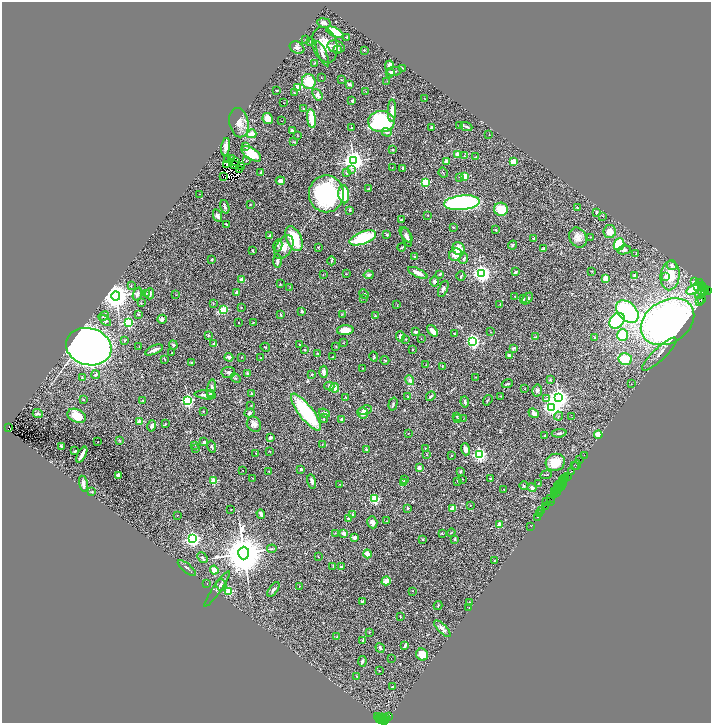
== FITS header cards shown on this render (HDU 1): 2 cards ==
NAXIS1  =                 1417
NAXIS2  =                 1442

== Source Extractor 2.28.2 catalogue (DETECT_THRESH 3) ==
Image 1417 x 1442 px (HDU 1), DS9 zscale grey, zoomed out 1/2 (1 PNG px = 2 x 2 image px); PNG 713 x 725 px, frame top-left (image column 1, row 1442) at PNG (2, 2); each listed source drawn as its Kron ellipse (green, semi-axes under 4 px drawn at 4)
Background 2.85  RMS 0.071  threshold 0.214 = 3 sigma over >= 5 px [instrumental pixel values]
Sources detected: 465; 49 cannot appear on this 1/2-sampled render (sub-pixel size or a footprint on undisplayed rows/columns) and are neither listed nor drawn; the other 416 listed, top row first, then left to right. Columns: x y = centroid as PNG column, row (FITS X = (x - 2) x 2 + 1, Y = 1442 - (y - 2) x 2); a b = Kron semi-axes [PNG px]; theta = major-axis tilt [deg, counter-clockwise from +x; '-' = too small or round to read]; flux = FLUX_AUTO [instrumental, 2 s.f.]
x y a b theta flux
324 23 6 4 -9 41
335 32 9 4 -25 570
347 37 4 2 - 10
306 40 3 2 - 6.1
310 42 2 2 - 13
325 45 18 12 -73 240
336 47 9 6 -17 68
297 48 8 5 -25 49
338 50 4 3 - 18
364 50 2 2 - 25
322 54 13 3 -66 45
315 63 2 2 - 6.8
389 65 5 4 - 81
403 68 3 2 - 6.1
394 71 8 3 2 25
390 73 5 4 - 34
321 78 2 2 - 7.2
341 80 3 2 - 5.3
387 81 2 1 - 4
309 82 7 6 - 280
349 84 4 3 - 25
298 87 2 2 - 380
277 90 4 2 - 9.7
294 92 3 2 - 9.1
366 92 2 2 - 3.5
317 95 6 3 -53 67
425 99 3 1 - 7.8
352 101 3 3 - 25
284 103 2 2 - 11
303 109 3 3 - 12
392 111 11 4 88 110
311 118 9 3 -83 320
268 119 5 5 - 140
282 121 2 1 - 3
381 122 13 10 2 1500
239 123 15 9 -79 110
460 126 4 3 - 12
431 127 3 2 - 8
466 127 6 3 -22 28
352 128 4 2 - 7.1
292 131 2 2 - 140
387 132 5 3 - 32
252 134 5 3 - 120
297 135 3 1 - 5.9
489 135 2 1 - 8.6
294 142 3 2 - 7.6
246 146 4 3 - 12
226 147 9 3 82 59
393 150 2 2 - 11
251 154 11 5 -33 270
457 154 3 3 - 86
464 156 4 3 - 8.5
476 157 3 2 - 5.9
231 159 3 2 - 35
228 160 2 1 - 4.6
236 161 2 1 - 0.44
246 161 3 2 - 7.9
353 161 4 4 - 11000
446 161 2 2 - 140
513 162 4 4 - 99
227 165 2 1 - 2.5
235 165 3 1 - 8.1
242 166 2 1 - 2.8
392 167 2 1 - 4.4
403 168 3 3 - 23
352 169 3 3 - 14
239 170 2 1 - 7.2
260 173 3 3 - 14
346 173 4 3 - 14
443 173 5 2 - 7.9
223 176 2 1 - 15
465 176 2 2 - 340
460 177 2 2 - 6.5
280 181 5 3 - 66
425 183 3 3 - 890
369 189 4 2 - 10
199 194 2 1 - 3.5
326 194 18 17 - 1600
344 194 9 5 -82 530
462 203 18 7 6 2200
250 204 2 2 - 7
225 207 7 4 -72 24
577 208 3 2 - 12
501 209 7 6 - 260
350 210 4 3 - 13
596 212 3 3 - 18
428 215 3 2 - 6.9
218 216 6 4 -66 49
603 216 2 2 - 6.5
401 220 3 2 - 19
226 224 2 2 - 13
453 227 3 2 - 8
496 230 3 3 - 13
610 232 6 6 - 100
270 235 4 2 - 33
387 235 3 2 - 59
406 235 9 4 -56 36
407 237 10 4 -71 43
591 237 3 2 - 6.2
363 238 14 6 21 720
534 238 3 3 - 17
578 238 10 8 -62 100
294 239 13 7 -65 470
619 244 6 5 - 700
278 245 6 4 77 22
513 245 5 3 - 16
284 247 13 8 59 120
318 247 2 2 - 26
402 247 4 2 - 14
459 249 6 5 - 130
544 249 2 2 - 120
252 250 3 2 - 9.2
624 250 7 3 10 31
636 254 3 2 - 6.9
455 255 6 6 - 130
414 256 2 2 - 29
212 259 2 2 - 16
464 259 5 3 - 30
277 261 7 3 -88 23
332 261 4 3 - 14
672 265 5 4 - 29
592 271 3 2 - 6.9
515 272 3 2 - 33
418 273 10 3 -26 100
481 273 4 4 - 6200
323 274 2 2 - 6.2
346 274 2 1 - 4.4
440 274 3 3 - 19
369 275 5 3 - 30
635 275 3 2 - 19
461 276 5 2 - 16
666 276 4 3 - 33
670 276 14 9 85 310
606 279 4 4 - 150
241 280 4 4 - 58
435 282 5 4 - 40
694 282 3 2 - 54
700 283 3 2 - 350
280 284 2 2 - 6.9
702 285 3 2 - 320
131 286 3 2 - 6.2
697 286 4 3 - 85
290 287 3 2 - 6.1
702 288 3 2 - 560
443 289 8 4 67 37
704 289 2 1 - 350
693 290 7 4 33 410
701 290 2 1 - 310
704 291 2 1 - 230
708 291 2 2 - 110
146 293 2 2 - 8.2
236 293 4 3 - 22
702 293 8 2 35 470
137 294 7 3 71 37
150 294 6 3 86 26
364 294 5 3 - 13
176 295 2 1 - 6.8
116 296 4 4 - 21000
515 296 3 2 - 4.9
363 298 4 2 - 8
523 299 3 2 - 28
528 299 7 4 49 24
702 300 2 1 - 230
700 302 2 1 - 69
141 303 3 2 - 5.5
213 304 3 1 - 5.9
500 304 3 2 - 10
397 305 3 2 - 5.3
241 307 2 2 - 6.9
223 310 3 3 - 660
302 311 4 3 - 22
627 311 13 9 -45 1400
138 314 3 3 - 14
342 314 3 2 - 6.1
281 315 4 2 - 13
104 316 5 4 - 22
376 316 3 2 - 14
162 319 5 3 - 29
105 321 7 4 -40 29
617 321 8 6 49 1200
253 322 4 2 - 9.6
668 322 28 21 32 5700
128 323 3 3 - 1400
238 323 2 1 - 11
345 330 8 5 4 190
432 331 6 3 -51 97
415 332 3 2 - 19
491 332 3 2 - 6.4
455 334 3 2 - 5.4
208 335 4 3 - 12
623 335 6 5 - 410
400 336 5 3 - 53
536 337 4 3 - 12
595 337 2 2 - 32
406 339 3 3 - 10
421 339 2 1 - 4.5
125 340 3 2 - 8.7
472 341 3 3 - 3000
343 343 2 2 - 5.7
214 344 2 2 - 110
299 344 4 2 - 7.3
173 345 5 4 - 21
139 346 2 1 - 4.7
336 346 4 2 - 8
89 347 23 18 -15 9900
265 347 5 2 - 11
513 348 4 3 - 15
413 349 2 2 - 7.6
154 350 9 3 24 62
304 350 2 2 - 44
172 353 2 2 - 6.6
317 353 2 2 - 7.5
659 354 23 6 43 54
509 355 3 3 - 24
229 357 4 4 - 29
242 357 2 2 - 8.2
333 357 3 2 - 8.4
374 357 5 3 - 13
261 358 2 1 - 4
625 359 7 6 - 320
165 360 3 2 - 6.2
385 360 4 2 - 11
192 363 4 3 - 14
426 365 2 2 - 4.4
442 366 3 2 - 7.5
362 368 3 2 - 4.2
228 372 7 5 6 36
324 372 6 3 -88 50
247 373 2 2 - 63
96 375 4 3 - 33
312 375 3 3 - 19
82 377 2 2 - 10
475 377 2 2 - 5
236 378 5 3 - 20
410 380 5 4 - 42
550 380 3 3 - 13
507 384 6 2 19 18
631 384 2 2 - 4.9
329 386 5 4 - 33
211 388 9 4 80 47
335 388 5 3 - 150
525 389 2 2 - 5.9
537 390 6 5 - 37
210 394 4 3 - 14
252 394 2 2 - 20
205 395 11 3 -6 48
408 396 2 2 - 10
431 396 5 3 - 16
501 396 2 2 - 8.4
346 398 3 3 - 12
558 398 4 4 - 7200
83 399 3 2 - 9.6
547 399 4 3 - 28
143 400 3 2 - 9.8
488 400 5 2 - 10
188 401 3 3 - 2400
465 402 5 3 - 31
393 404 6 3 75 17
251 405 3 2 - 4.6
552 407 4 4 - 4200
365 410 7 3 16 33
203 411 2 2 - 25
306 412 22 7 -52 1000
249 413 5 4 - 29
324 413 5 3 - 49
363 413 5 5 - 60
534 413 5 4 - 40
38 414 5 3 - 11
77 416 10 6 -23 280
456 416 2 2 - 12
559 416 4 3 - 14
572 417 2 2 - 5.3
324 418 4 2 - 18
458 418 2 2 - 7
342 419 2 2 - 93
463 419 2 1 - 17
140 421 2 2 - 280
165 424 3 2 - 9.4
254 424 8 7 - 60
152 426 6 4 75 41
9 428 3 3 - 470
408 433 2 2 - 6.1
559 433 7 3 6 27
598 435 4 4 - 110
545 436 4 2 - 9
270 438 2 2 - 120
119 440 4 2 - 7.1
98 442 2 1 - 8.3
204 442 3 3 - 36
322 444 2 2 - 7.9
195 445 3 3 - 8.5
61 446 3 2 - 23
212 447 6 3 -76 21
196 448 3 2 - 7.9
425 448 2 1 - 8.1
366 449 2 2 - 69
465 449 6 4 -73 85
75 451 3 2 - 17
270 451 2 1 - 8
256 453 3 3 - 7.5
479 454 3 3 - 2900
82 455 9 2 62 85
427 455 3 2 - 6.1
584 455 2 1 - 140
451 456 3 2 - 7.6
580 459 3 1 - 450
555 462 10 8 24 250
574 465 2 1 - 78
577 465 5 2 - 310
419 468 3 3 - 52
301 469 3 3 - 19
243 471 2 1 - 6.6
269 471 2 2 - 7.2
460 471 4 3 - 14
571 471 3 2 - 290
118 475 4 3 - 38
546 475 6 2 9 10
567 477 2 1 - 95
253 478 3 2 - 5.1
490 478 3 2 - 12
564 478 2 1 - 150
566 478 3 1 - 210
404 479 3 2 - 8
463 479 2 2 - 4.9
565 480 3 2 - 340
213 481 3 2 - 570
312 481 7 3 -79 37
458 481 2 2 - 14
562 481 4 2 - 570
404 482 2 2 - 26
539 483 2 2 - 11
562 483 2 1 - 360
83 484 8 2 -78 56
340 484 2 2 - 5.5
559 484 3 1 - 200
524 486 4 3 - 12
557 486 3 1 - 660
558 487 3 2 - 680
561 487 5 1 - 720
532 488 4 3 - 33
504 490 3 2 - 6.5
557 490 3 2 - 97
92 492 3 2 - 8.3
555 492 2 1 - 340
557 492 2 1 - 260
555 494 2 1 - 180
374 499 3 3 - 1100
550 499 4 2 - 160
546 501 2 1 - 44
550 501 3 1 - 61
471 505 2 1 - 3.8
545 507 3 2 - 340
407 508 2 2 - 50
453 508 2 2 - 250
231 510 2 1 - 4.8
542 511 3 1 - 240
261 514 5 3 - 41
352 514 4 3 - 16
540 514 3 1 - 81
177 515 2 1 - 3.8
537 517 2 1 - 180
348 518 3 3 - 16
386 521 2 2 - 4.3
372 522 6 5 - 52
499 525 2 2 - 230
531 526 2 1 - 44
335 533 3 2 - 5.7
344 533 2 2 - 140
451 533 4 2 - 8.2
442 534 4 2 - 7.3
354 538 3 3 - 55
193 539 3 3 - 3400
422 539 3 2 - 10
455 539 4 3 - 14
272 549 4 2 - 13
244 553 6 5 - 59000
367 554 4 3 - 110
318 557 3 2 - 4.8
202 558 6 3 -51 24
494 561 3 2 - 5.6
333 566 4 2 - 8.4
342 567 3 2 - 22
187 568 11 2 -40 23
214 570 4 3 - 130
386 581 5 3 - 180
207 584 2 2 - 7.8
221 585 6 5 - 30
299 586 2 2 - 12
217 589 21 2 55 29
273 589 8 3 56 28
229 591 3 3 - 640
413 591 2 1 - 4.5
362 601 4 2 - 18
470 602 2 2 - 7.2
438 606 4 3 - 13
469 608 2 2 - 4.3
400 617 2 2 - 11
442 629 11 4 -45 53
369 632 2 2 - 16
337 636 3 3 - 9.9
363 640 4 3 - 19
405 645 4 2 - 22
380 648 5 3 - 22
422 655 6 5 - 160
391 658 2 1 - 8.7
362 661 5 3 - 23
379 671 2 1 - 4.3
356 676 2 2 - 5.3
392 687 2 2 - 30
378 717 2 1 - 96
389 717 2 2 - 160
380 718 3 2 - 360
383 718 5 2 - 610
386 718 2 1 - 1300
382 719 2 2 - 390
385 720 2 2 - 240
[49 sub-pixel or undisplayed-footprint detections neither listed nor drawn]